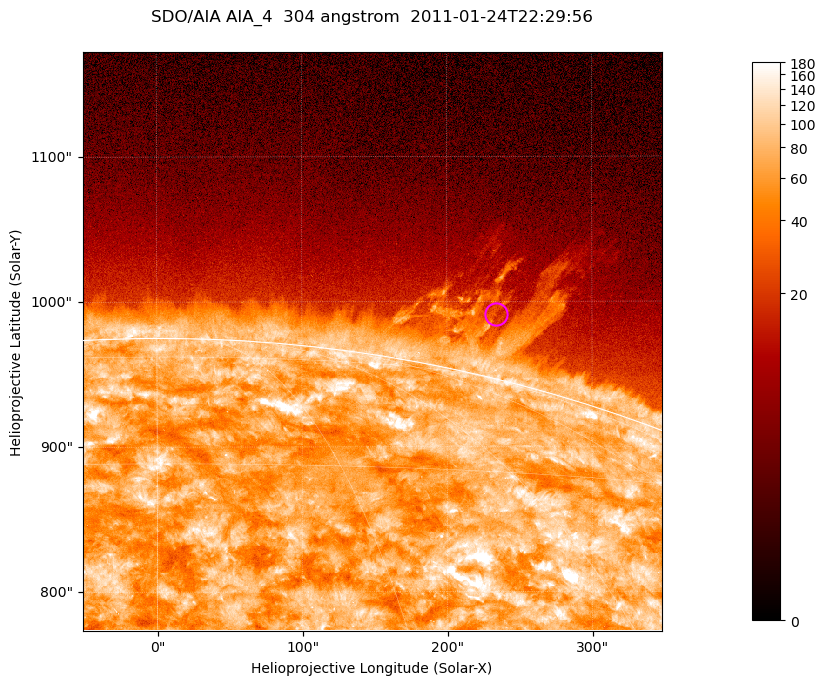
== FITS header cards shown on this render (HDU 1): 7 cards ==
TELESCOP= 'SDO/AIA '           / For AIA: SDO/AIA
INSTRUME= 'AIA_4   '           / For AIA: AIA_ATA1, AIA_ATA2, AIA_ATA3 or AIA_AT
WAVELNTH=                  304 / [angstrom] Wavelength
WAVEUNIT= 'angstrom'           / Wavelength unit: angstrom
DATE-OBS= '2011-01-24T22:29:56.136' / [ISO] Date when observation started; ISO 8
CTYPE1  = 'HPLN-TAN'           / CTYPE1; Typically HPLN
CTYPE2  = 'HPLT-TAN'           / CTYPE2; Typically HPLT

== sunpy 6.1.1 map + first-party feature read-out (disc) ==
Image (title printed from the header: SDO/AIA AIA_4  304 angstrom  2011-01-24T22:29:56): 665 x 665 px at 0.6 arcsec/px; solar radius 975 arcsec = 1625 px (partial field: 2.4% of the solar disc is inside the frame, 46% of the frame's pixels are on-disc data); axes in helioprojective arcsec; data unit not stated in the header (colour bar unlabelled)
Orientation: roll -0.132 deg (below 1 deg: not rotated)
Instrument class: DISC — disc imager (sunpy class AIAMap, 304 A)
Bright regions (active regions / flare kernels): reference = the on-disc median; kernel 5 px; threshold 5 sigma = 127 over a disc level ~72.1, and >= 1.15x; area >= 442 px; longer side >= 8 px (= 4.8 arcsec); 0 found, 0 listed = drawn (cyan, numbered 1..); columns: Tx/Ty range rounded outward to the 2 arcsec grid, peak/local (2 s.f.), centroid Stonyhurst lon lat
Off-limb structures (1.02-1.3 R_sun): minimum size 221 px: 2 found; the strongest spans PA ~345..350 deg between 1.02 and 1.11 R_sun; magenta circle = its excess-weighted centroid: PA ~345 deg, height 1.04 R_sun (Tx ~234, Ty ~992 arcsec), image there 1.6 x the reference